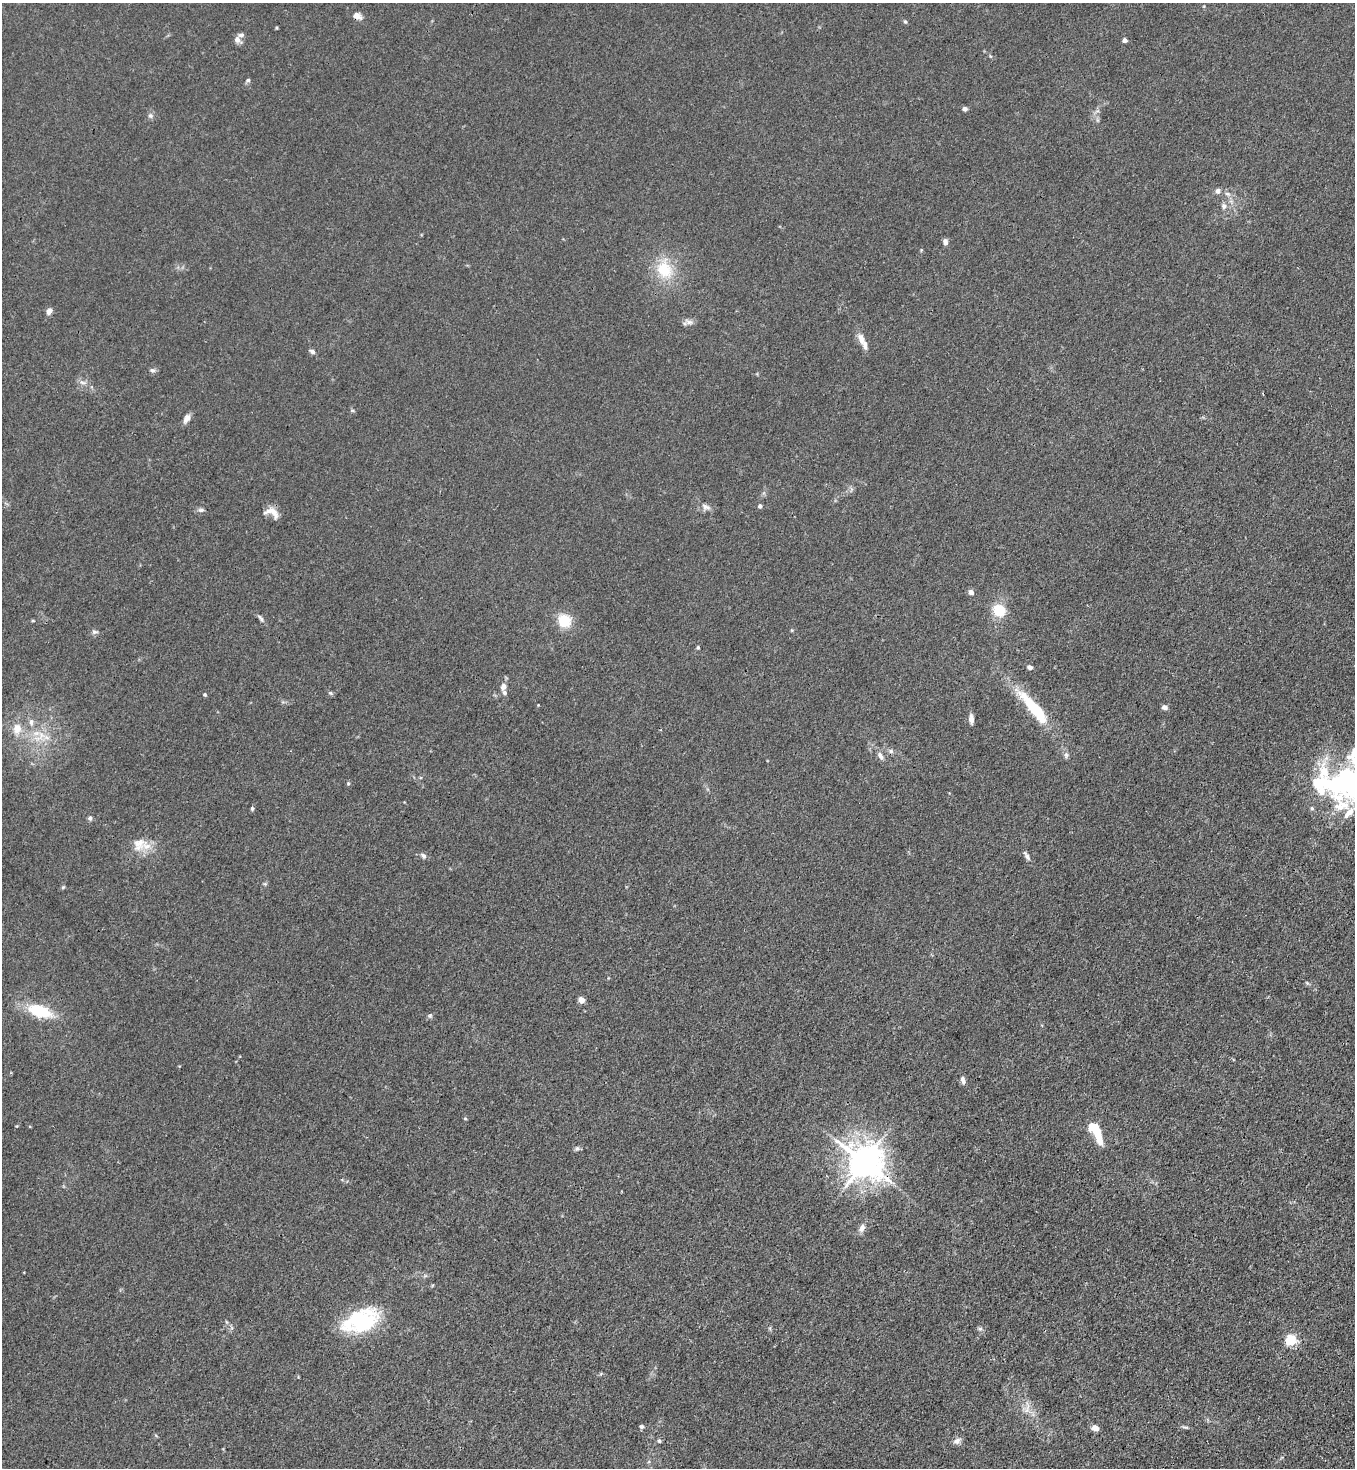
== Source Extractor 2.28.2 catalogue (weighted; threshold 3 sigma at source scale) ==
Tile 6 of 4 x 4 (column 2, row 2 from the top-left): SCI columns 1580-2932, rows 2992-4457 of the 6004 x 5982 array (HDU 1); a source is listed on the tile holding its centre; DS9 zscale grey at full resolution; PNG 1357 x 1470 px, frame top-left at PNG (2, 3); no overlay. Shown black and unused: <1% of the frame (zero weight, under 3 of 4 exposures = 7% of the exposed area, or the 3 px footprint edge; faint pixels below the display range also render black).
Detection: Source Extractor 2.28.2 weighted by HDU 2 'WHT'; one run over the whole footprint, this tile lists its part. Background 0.0206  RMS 0.0028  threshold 0.0127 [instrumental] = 3 sigma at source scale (4.5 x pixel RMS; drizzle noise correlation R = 1.50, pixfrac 1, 0.05/0.05 arcsec/px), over >= 5 px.
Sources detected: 90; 3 inside a brighter object's white glare — not listed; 8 inside a brighter listed object's ellipse — not listed separately; the other 79 listed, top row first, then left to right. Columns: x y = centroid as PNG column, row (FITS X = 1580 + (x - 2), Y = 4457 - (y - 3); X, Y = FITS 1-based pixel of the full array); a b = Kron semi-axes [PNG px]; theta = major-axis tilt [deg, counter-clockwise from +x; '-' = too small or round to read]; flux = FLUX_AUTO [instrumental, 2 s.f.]
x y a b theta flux
1204 6 4 4 - 0.23
357 16 11 8 -32 1.8
905 22 6 4 -67 0.42
277 28 4 3 - 0.29
237 39 8 6 -49 1.8
1125 40 4 4 - 1.4
990 56 6 3 -71 0.33
248 80 6 5 - 0.52
965 109 5 5 - 1
150 116 7 7 - 0.85
1218 191 7 7 - 0.96
1227 194 8 5 -19 0.81
1224 206 8 7 - 1.2
945 242 7 6 - 1.1
664 270 26 21 -64 10
49 311 8 5 50 1.4
689 322 12 7 -8 1.3
861 338 17 8 -74 2.4
312 351 6 5 - 0.98
152 370 8 6 -11 0.73
82 382 10 5 -25 1.1
1263 394 4 3 - 0.24
352 410 6 3 -18 0.35
187 418 12 6 59 1.6
760 506 4 4 - 0.83
706 507 14 8 -16 1.5
201 510 9 5 7 0.79
273 512 20 10 -39 2.7
971 592 6 5 - 1.2
999 610 14 12 -41 6.9
261 618 12 4 -58 0.78
33 621 5 3 - 0.27
564 621 17 15 -38 6.4
95 632 9 5 -1 0.69
698 647 4 4 - 0.36
1029 667 7 5 -23 0.84
503 686 8 7 - 1.4
331 693 6 5 - 0.45
205 694 4 4 - 0.41
538 705 3 3 - 0.19
1164 707 7 5 -13 1
1034 709 49 13 -49 16
971 719 12 5 -86 1.3
31 722 10 6 -84 1.2
17 728 15 12 90 3.6
41 735 14 8 83 3.3
891 751 7 5 -47 0.65
880 755 12 6 -58 1.4
1066 755 9 6 -89 0.76
1354 757 89 48 -71 28
348 783 5 4 - 0.36
1312 808 5 5 - 0.45
252 809 6 4 75 0.47
90 818 7 5 90 0.59
139 844 20 17 59 4.6
423 856 8 6 -54 0.79
1027 856 11 5 -51 0.92
265 884 6 4 0 0.4
63 887 5 4 - 0.34
1307 983 7 4 -45 0.4
581 1000 5 5 - 2.3
39 1011 28 13 -18 12
430 1016 7 5 69 0.52
963 1080 11 5 -71 1.1
465 1118 4 4 - 0.33
1095 1131 24 8 -60 11
577 1148 7 6 - 0.63
864 1161 11 10 - 590
862 1228 10 7 66 1.6
358 1321 37 23 35 25
227 1322 6 4 -69 0.36
980 1329 6 5 - 0.58
1291 1340 5 5 - 28
1027 1410 9 5 45 1.2
641 1427 5 5 - 0.63
1185 1427 11 3 -9 0.54
1095 1428 8 6 -17 1.7
659 1441 5 5 - 0.49
957 1441 10 7 28 1.3
Overlapping masked pixels (flux is a lower limit): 2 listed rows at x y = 357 16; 864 1161
Isophote crosses this tile's border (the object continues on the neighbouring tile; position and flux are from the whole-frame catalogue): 1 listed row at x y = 1354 757